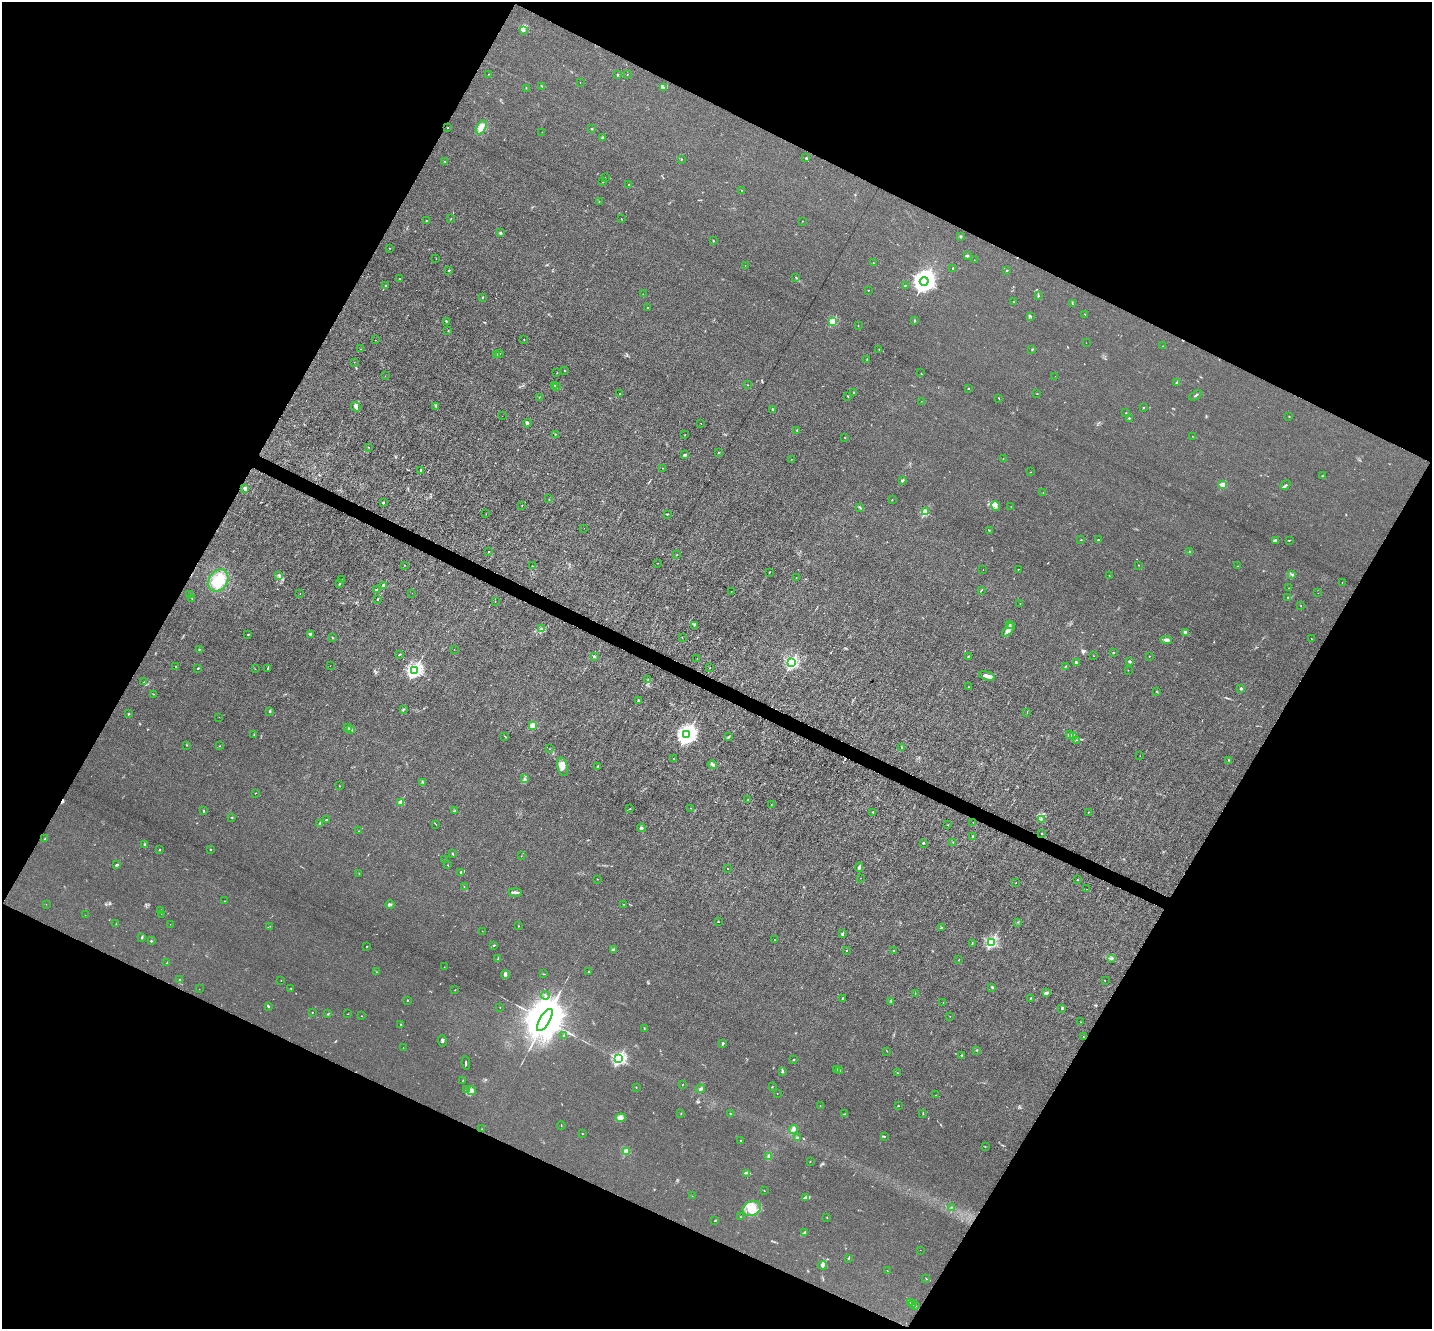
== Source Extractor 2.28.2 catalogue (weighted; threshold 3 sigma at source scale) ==
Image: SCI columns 1-5717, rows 281-5586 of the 5717 x 5729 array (HDU 1 of 3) = the unmasked area's bounding box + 8 px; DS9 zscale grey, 4 x 4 block average (1 PNG px = mean of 4 x 4 image px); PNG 1434 x 1331 px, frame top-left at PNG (2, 2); each listed source drawn as its Kron ellipse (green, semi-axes under 4 px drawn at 4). Shown black and unused: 46% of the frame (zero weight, under 3 of 6 exposures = <1% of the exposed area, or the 3 px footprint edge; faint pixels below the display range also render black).
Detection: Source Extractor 2.28.2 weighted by HDU 2 'WHT'. Background 0.0113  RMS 0.0037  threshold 0.015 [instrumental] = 3 sigma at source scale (4.09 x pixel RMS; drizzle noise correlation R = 1.36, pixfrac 0.8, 0.05/0.05 arcsec/px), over >= 5 px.
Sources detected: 431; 3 too faint to see at this stretch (4 x 4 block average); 4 cosmic-ray / hot-pixel residue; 3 long thin detections or spike segments (spike, bleed or trail) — neither listed nor drawn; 7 coinciding with a brighter row at this scale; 17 inside a brighter listed object's ellipse — not listed separately; the other 397 listed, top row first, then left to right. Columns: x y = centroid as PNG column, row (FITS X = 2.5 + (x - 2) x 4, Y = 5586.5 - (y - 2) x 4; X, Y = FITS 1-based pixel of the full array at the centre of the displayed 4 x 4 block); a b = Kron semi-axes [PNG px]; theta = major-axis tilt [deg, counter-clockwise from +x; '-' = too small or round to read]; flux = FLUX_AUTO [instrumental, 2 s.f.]
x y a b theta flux
524 31 3 2 - 2.5
488 74 2 2 - 1.3
627 74 2 2 - 0.53
618 75 2 2 - 8.1
580 82 2 2 - 0.44
542 86 2 2 - 1.9
663 87 3 2 - 2.2
526 88 2 2 - 0.93
481 127 7 4 61 18
448 128 2 2 - 0.73
592 129 2 2 - 1.5
542 132 2 2 - 0.41
602 138 3 2 - 1.9
806 158 3 2 - 2.8
681 159 2 2 - 1
445 161 2 2 - 1.4
605 177 2 2 - 0.55
603 182 2 2 - 0.98
629 184 2 2 - 1.4
741 190 2 2 - 0.56
599 202 2 2 - 0.94
451 219 2 2 - 0.54
621 219 2 2 - 0.68
426 221 2 2 - 0.68
802 221 2 2 - 0.44
500 233 2 2 - 15
961 236 2 2 - 9.8
713 241 2 2 - 1.4
390 248 2 2 - 0.57
967 255 3 2 - 2
436 259 2 2 - 0.48
974 260 2 2 - 0.8
873 263 3 2 - 0.96
745 265 2 2 - 0.9
953 268 2 2 - 1.6
449 270 2 2 - 6.7
1007 270 2 2 - 1.7
796 277 2 2 - 1.1
399 279 2 2 - 2.4
924 281 4 4 - 2100
905 285 2 2 - 1.3
385 286 2 2 - 7.9
868 290 2 2 - 0.77
643 294 2 2 - 0.68
1038 296 2 2 - 1.4
483 297 3 2 - 0.95
1014 301 2 2 - 0.97
1072 304 3 2 - 1.4
648 308 2 2 - 1.2
1085 315 2 2 - 0.72
1031 316 2 2 - 0.89
446 321 3 2 - 1.3
914 321 3 2 - 1.6
833 322 2 2 - 120
858 326 2 2 - 0.86
448 331 2 2 - 0.87
375 340 2 2 - 0.37
524 340 2 2 - 0.73
1086 343 2 2 - 0.54
1163 346 3 2 - 1.4
361 349 2 2 - 0.67
879 349 2 2 - 0.55
1032 349 2 2 - 1.2
500 353 2 2 - 1.1
496 354 3 2 - 2.1
867 359 2 2 - 1.1
354 362 2 2 - 0.4
565 371 2 2 - 0.76
557 373 2 2 - 0.52
921 373 2 2 - 1
385 376 2 2 - 0.88
1055 376 2 2 - 0.18
1177 382 4 2 - 2.6
555 385 2 2 - 0.96
748 385 2 2 - 0.84
556 387 2 2 - 2
968 389 2 2 - 1.2
620 393 2 2 - 0.84
854 393 2 2 - 0.57
1037 394 2 2 - 0.57
1196 395 7 2 35 2.6
848 396 3 2 - 1.6
539 398 2 2 - 0.63
999 398 3 2 - 0.98
921 401 2 2 - 0.41
436 406 3 2 - 1.2
356 407 5 4 - 5.5
1144 407 2 2 - 0.8
772 409 4 2 - 2.2
1126 413 2 2 - 1.3
502 416 2 2 - 0.41
1289 417 2 2 - 0.59
1129 418 2 2 - 3.2
527 423 4 2 - 3.3
701 423 2 2 - 0.33
797 430 4 2 - 1.6
555 434 2 2 - 4
685 435 2 2 - 0.61
1192 436 2 2 - 0.43
845 438 2 2 - 0.84
369 447 2 2 - 0.62
718 452 2 2 - 1
685 455 3 2 - 3.3
791 459 2 2 - 0.59
1003 459 2 2 - 0.79
663 468 2 2 - 0.47
421 470 2 2 - 5.1
1031 472 2 2 - 1.1
1322 476 2 2 - 1.1
902 480 3 2 - 3.6
1223 485 2 2 - 71
1285 485 5 2 - 2.9
245 488 3 3 - 5
1043 493 2 2 - 0.54
549 499 2 2 - 0.8
892 500 2 2 - 0.96
383 503 2 2 - 2
522 505 2 2 - 0.76
995 506 5 2 - 4
860 507 3 2 - 2.4
1011 507 2 2 - 0.6
925 512 2 2 - 110
486 514 2 2 - 0.68
667 514 3 2 - 1
584 528 2 2 - 0.53
989 530 2 2 - 0.56
1081 540 2 2 - 0.97
1098 540 2 2 - 0.92
1275 540 4 2 - 3.6
1289 540 3 2 - 1.1
1189 551 2 2 - 0.61
488 552 2 2 - 2.7
677 555 2 2 - 0.71
658 563 2 2 - 0.6
404 565 2 2 - 0.58
1139 565 2 2 - 0.65
532 566 2 2 - 1
1238 566 2 2 - 0.77
1018 569 2 2 - 0.6
983 570 2 2 - 0.43
769 572 2 2 - 0.68
1292 574 3 2 - 2
279 575 3 2 - 2.4
1109 576 2 2 - 0.82
796 577 2 2 - 0.63
218 580 12 9 56 48
342 580 2 2 - 0.58
1342 583 2 2 - 0.72
339 584 3 2 - 1.3
383 585 2 2 - 36
1289 588 2 2 - 0.42
376 590 2 2 - 9.3
981 590 3 2 - 1.5
731 592 2 2 - 0.61
412 593 2 2 - 0.34
1318 593 2 2 - 0.33
300 594 2 2 - 0.55
190 595 2 2 - 2.3
1288 597 2 2 - 1.2
192 598 2 2 - 1.1
377 599 2 2 - 1.1
495 602 2 2 - 0.4
1020 603 2 2 - 0.61
1301 606 2 2 - 0.83
1009 624 2 2 - 0.92
694 625 3 2 - 1.2
542 629 2 2 - 0.88
1008 630 8 3 49 7.8
1185 632 2 2 - 32
248 634 2 2 - 1.1
310 634 3 2 - 1.8
332 637 2 2 - 0.94
682 638 2 2 - 0.73
1311 638 2 2 - 0.75
1166 640 6 3 -7 4.5
199 649 2 2 - 1.4
454 650 2 2 - 0.73
1113 653 2 2 - 6.1
399 654 3 2 - 1.3
969 656 2 2 - 1.4
1094 656 2 2 - 0.5
1149 656 2 2 - 0.68
594 657 2 2 - 16
697 658 2 2 - 0.48
1130 661 2 2 - 2.7
792 663 2 2 - 370
1076 663 2 2 - 11
330 666 2 2 - 0.29
1066 666 2 2 - 4.3
176 667 2 2 - 0.85
710 667 2 2 - 0.94
198 668 2 2 - 2.2
255 669 2 2 - 0.76
268 669 2 2 - 1.1
415 670 2 2 - 570
1128 670 2 2 - 0.78
987 676 8 3 -16 11
648 680 3 2 - 1.1
144 682 2 2 - 0.7
969 687 2 2 - 0.6
1241 688 2 2 - 13
1157 692 3 2 - 0.88
154 694 2 2 - 0.39
638 701 2 2 - 20
403 709 3 2 - 1.8
270 711 2 2 - 1.4
1027 712 2 2 - 0.47
129 714 2 2 - 1.1
219 717 2 2 - 0.33
532 725 2 2 - 48
348 728 3 3 - 2.2
351 729 3 2 - 1.7
1070 734 3 3 - 6.5
254 735 2 2 - 0.93
687 735 4 3 - 1300
1073 736 4 2 - 30
505 737 2 2 - 0.83
729 737 3 2 - 2.1
1076 740 2 2 - 0.68
186 745 2 2 - 0.72
220 746 2 2 - 0.55
902 747 2 2 - 1.4
549 749 2 2 - 0.52
1140 756 2 2 - 0.31
674 759 2 2 - 0.56
1229 760 2 2 - 0.84
712 765 5 3 - 4
598 766 2 2 - 2.2
563 767 9 5 -76 14
525 779 3 2 - 2.1
423 782 2 2 - 1.2
339 786 2 2 - 0.64
255 793 2 2 - 0.7
748 800 2 2 - 1.8
401 802 2 2 - 57
771 805 2 2 - 1.1
691 808 2 2 - 0.84
630 809 2 2 - 0.8
203 811 3 2 - 1.3
455 811 2 2 - 1.4
873 812 2 2 - 1.4
1088 812 2 2 - 0.68
232 818 2 2 - 1.1
1041 819 3 2 - 3
327 820 2 2 - 2.4
973 822 2 2 - 0.81
320 823 3 2 - 2.8
436 824 2 2 - 0.43
947 825 2 2 - 0.5
641 828 4 3 - 3.4
358 831 2 2 - 0.46
1042 833 2 2 - 1.2
973 836 2 2 - 2.5
45 839 4 2 - 1.5
953 842 3 2 - 1.1
923 843 2 2 - 6.9
145 845 3 2 - 4.7
210 849 2 2 - 1.5
159 850 2 2 - 4.8
453 854 2 2 - 1.2
521 856 2 2 - 0.52
445 860 2 2 - 0.34
117 865 3 2 - 3.1
447 865 2 2 - 0.66
859 867 5 3 - 3.3
728 869 2 2 - 0.54
461 872 3 2 - 1.3
359 873 2 2 - 0.44
860 878 2 2 - 0.51
597 879 2 2 - 0.74
1077 880 2 2 - 1.1
1016 883 2 2 - 0.43
464 886 2 2 - 0.61
1087 889 2 2 - 0.4
515 892 7 2 0 5.2
224 901 2 2 - 0.54
46 904 2 2 - 0.38
624 904 2 2 - 0.76
390 905 4 2 - 4.1
161 910 2 2 - 1.4
161 914 2 2 - 0.31
85 915 2 2 - 0.27
718 922 2 2 - 1.3
1018 922 2 2 - 1
116 924 2 2 - 0.95
170 924 2 2 - 0.34
270 926 2 2 - 0.46
518 926 2 2 - 1.2
942 928 2 2 - 0.88
482 931 2 2 - 0.47
842 934 3 2 - 3.9
142 938 3 2 - 1.7
774 939 2 2 - 0.38
151 941 2 2 - 2.4
991 942 2 2 - 300
972 944 4 2 - 1.6
494 945 4 2 - 1.8
366 947 2 2 - 0.55
613 950 3 2 - 5.7
846 950 2 2 - 0.91
893 950 2 2 - 0.69
498 959 3 2 - 2.3
1112 959 2 2 - 0.7
958 960 2 2 - 0.65
167 962 3 2 - 0.63
444 967 2 2 - 0.46
376 972 2 2 - 0.32
589 972 2 2 - 1.6
505 974 4 3 - 6.1
543 974 2 2 - 0.83
180 980 2 2 - 0.77
281 980 2 2 - 0.59
1105 981 2 2 - 0.39
992 987 2 2 - 2.6
291 988 2 2 - 1.3
199 989 2 2 - 0.29
455 990 2 2 - 2.2
1046 993 4 3 - 3.7
915 994 2 2 - 0.59
545 995 4 2 - 2
1030 998 3 2 - 1.1
842 999 2 2 - 0.6
407 1001 2 2 - 0.81
891 1001 2 2 - 1.4
943 1002 2 2 - 0.54
268 1006 4 2 - 2.3
500 1007 2 2 - 0.66
1062 1008 3 2 - 2.3
312 1012 2 2 - 1.1
327 1014 2 2 - 0.83
347 1014 3 2 - 0.75
361 1016 2 2 - 0.6
950 1017 2 2 - 0.52
545 1020 13 5 59 20000
1080 1022 2 2 - 0.79
401 1025 2 2 - 2.3
644 1028 3 2 - 0.97
564 1035 2 2 - 3.6
1083 1037 3 2 - 0.47
442 1041 6 2 -88 2.9
723 1043 3 2 - 2.7
403 1047 2 2 - 0.38
976 1050 2 2 - 0.94
887 1051 2 2 - 0.69
962 1055 2 2 - 3.1
619 1059 2 2 - 390
794 1060 2 2 - 1.5
466 1063 7 2 -84 2.1
837 1070 3 2 - 2.7
839 1071 3 2 - 1.6
782 1072 3 2 - 2.4
897 1073 2 2 - 0.61
463 1080 2 2 - 0.85
682 1085 2 2 - 0.68
636 1087 2 2 - 1.3
772 1087 3 2 - 0.91
467 1089 4 2 - 1.9
700 1089 5 3 - 3.8
471 1090 5 4 - 6.7
777 1094 2 2 - 1.1
936 1095 2 2 - 0.53
820 1106 2 2 - 0.62
898 1106 2 2 - 1.2
681 1113 2 2 - 0.75
923 1113 2 2 - 0.88
730 1114 3 2 - 0.82
845 1114 3 2 - 1.3
621 1118 5 3 - 12
561 1125 4 2 - 0.71
482 1129 2 2 - 0.48
793 1129 4 3 - 6
582 1134 2 2 - 0.55
884 1136 3 2 - 2.4
797 1137 2 2 - 2.3
741 1141 2 2 - 3.3
985 1147 2 2 - 0.58
626 1151 2 2 - 52
769 1156 3 3 - 4.2
810 1161 3 2 - 0.58
747 1173 2 2 - 1.9
764 1191 2 2 - 1.4
692 1196 2 2 - 0.44
805 1197 3 2 - 2.3
951 1208 2 2 - 1.2
752 1209 9 7 22 26
741 1217 2 2 - 0.49
827 1218 2 2 - 0.93
715 1221 3 2 - 1.4
804 1233 4 2 - 2.2
920 1250 2 2 - 0.28
848 1258 3 2 - 1.7
823 1265 4 3 - 4.2
887 1270 2 2 - 0.53
926 1278 2 2 - 0.65
910 1302 2 2 - 0.9
912 1305 3 2 - 3.5
916 1306 2 2 - 0.76
Diffuse or blended objects may show on this block-average render without a row.